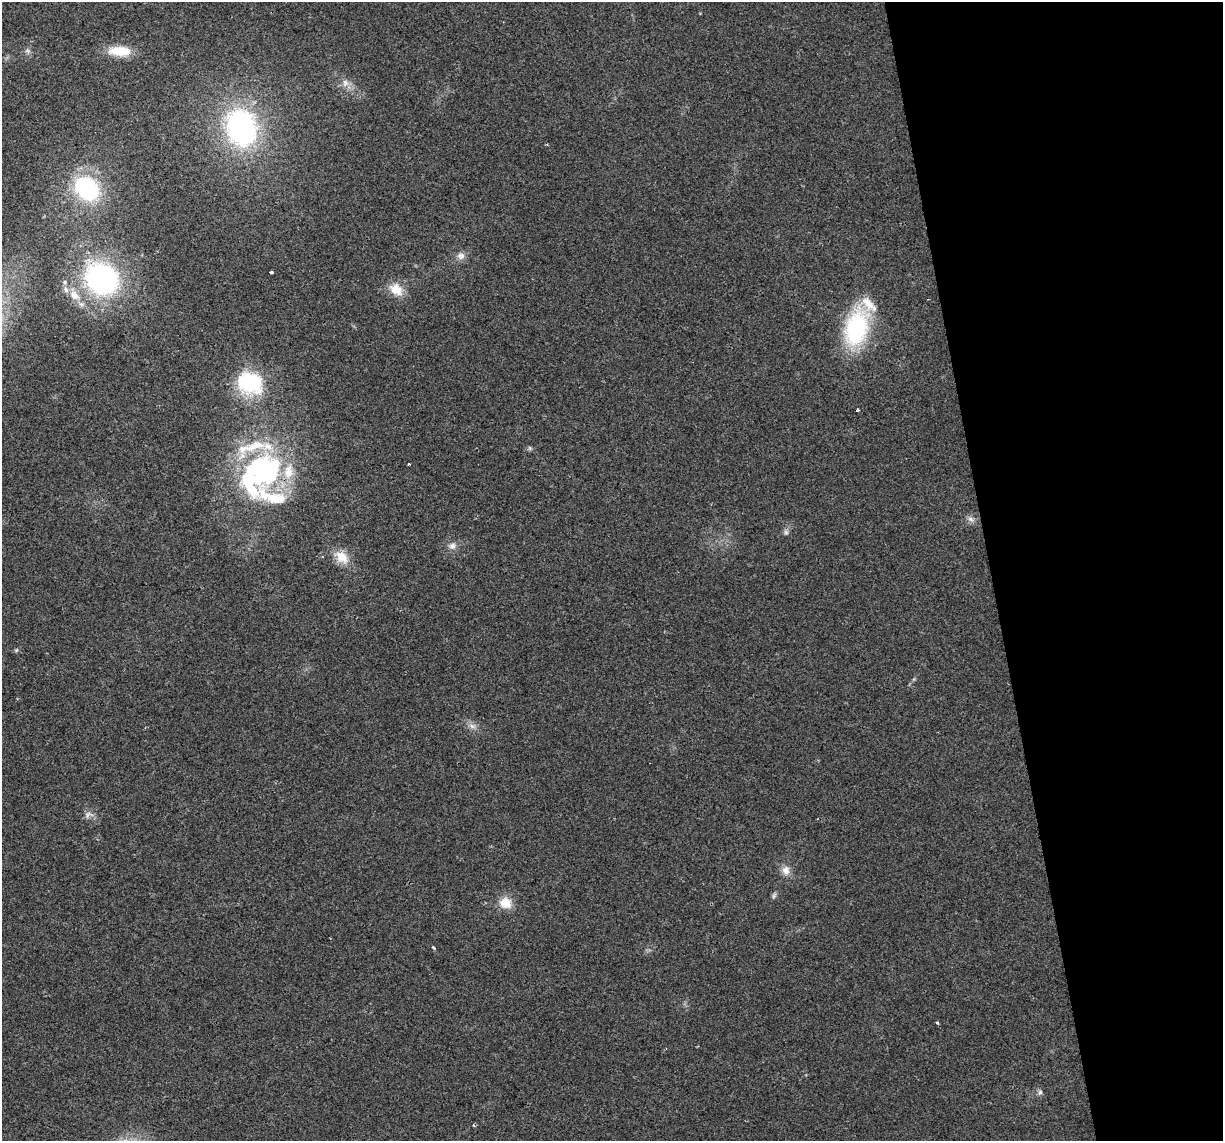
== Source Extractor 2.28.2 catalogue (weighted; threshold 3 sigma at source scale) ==
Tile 12 of 4 x 4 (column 4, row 3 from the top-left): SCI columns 3663-4883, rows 1214-2352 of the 4883 x 4659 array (HDU 1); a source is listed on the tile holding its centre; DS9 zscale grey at full resolution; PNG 1225 x 1143 px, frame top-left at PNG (2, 2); no overlay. Shown black and unused: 19% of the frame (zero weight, under 2 of 3 exposures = <1% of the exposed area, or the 3 px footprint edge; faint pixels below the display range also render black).
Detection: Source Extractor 2.28.2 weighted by HDU 2 'WHT'; one run over the whole footprint, this tile lists its part. Background 0.0499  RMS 0.0068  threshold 0.0307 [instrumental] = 3 sigma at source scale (4.5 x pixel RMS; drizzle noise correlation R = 1.50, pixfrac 1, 0.0396/0.0396 arcsec/px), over >= 5 px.
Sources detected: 40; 1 too faint to see at this stretch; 2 inside a brighter object's white glare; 1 cosmic-ray / hot-pixel residue — not listed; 7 inside a brighter listed object's ellipse — not listed separately; the other 29 listed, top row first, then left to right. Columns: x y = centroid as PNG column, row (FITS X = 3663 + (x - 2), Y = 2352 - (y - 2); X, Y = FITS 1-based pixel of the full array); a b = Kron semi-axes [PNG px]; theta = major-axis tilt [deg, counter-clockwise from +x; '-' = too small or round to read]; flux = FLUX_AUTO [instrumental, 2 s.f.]
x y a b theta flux
120 51 24 10 -3 20
345 83 11 9 85 4.5
241 128 35 27 -72 140
87 189 20 15 -40 88
461 256 11 9 -19 3.9
271 272 4 3 - 3.3
102 279 33 29 -39 140
65 282 6 6 - 1.7
396 289 18 14 -33 11
74 295 13 10 -57 8.2
856 328 36 21 74 85
249 383 21 17 -19 70
857 410 4 3 - 3.2
409 464 3 3 - 1.1
261 469 44 23 -89 79
288 471 23 14 76 17
970 519 9 6 -40 2.7
786 532 6 6 - 1.7
452 546 11 9 20 3.8
341 557 21 14 -42 12
16 650 6 5 - 0.98
472 726 9 7 -16 3.1
88 815 11 5 66 2.3
786 870 13 10 87 5.5
774 896 9 5 63 1.5
506 903 15 14 - 11
433 947 5 3 - 1
937 1022 3 3 - 1.7
1040 1092 7 6 - 1.8